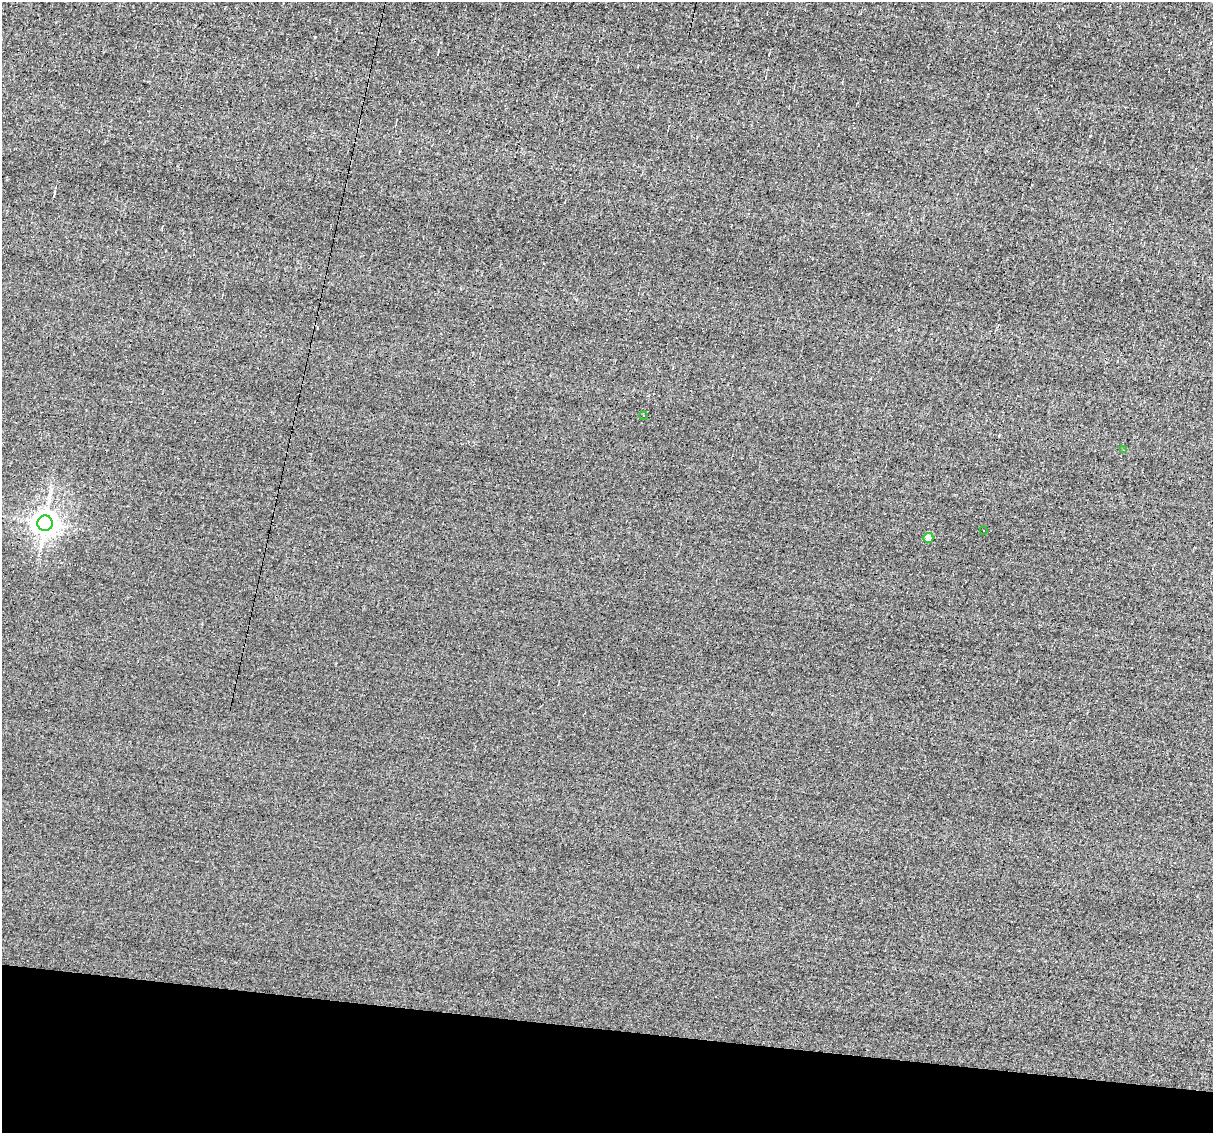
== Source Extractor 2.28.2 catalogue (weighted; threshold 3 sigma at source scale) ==
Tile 15 of 4 x 4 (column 3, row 4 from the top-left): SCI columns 2423-3633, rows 232-1362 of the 4844 x 4870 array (HDU 1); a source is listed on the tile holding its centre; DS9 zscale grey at full resolution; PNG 1215 x 1135 px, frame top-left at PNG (2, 2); each listed source drawn as its Kron ellipse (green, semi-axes under 4 px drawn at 4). Shown black and unused: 9% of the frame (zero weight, under 3 of 4 exposures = <1% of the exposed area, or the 3 px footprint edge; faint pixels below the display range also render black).
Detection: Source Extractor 2.28.2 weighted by HDU 2 'WHT'; one run over the whole footprint, this tile lists its part. Background -0.00519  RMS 0.051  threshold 0.23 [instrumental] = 3 sigma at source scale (4.5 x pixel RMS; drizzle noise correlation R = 1.50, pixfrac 1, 0.05/0.05 arcsec/px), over >= 5 px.
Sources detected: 10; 5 cosmic-ray / hot-pixel residue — neither listed nor drawn; the other 5 listed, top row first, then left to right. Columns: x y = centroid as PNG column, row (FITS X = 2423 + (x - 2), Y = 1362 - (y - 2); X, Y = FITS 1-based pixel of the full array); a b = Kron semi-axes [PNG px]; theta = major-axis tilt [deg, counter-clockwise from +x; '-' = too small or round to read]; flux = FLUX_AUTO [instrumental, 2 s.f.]
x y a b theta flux
644 415 3 3 - 8.1
1123 450 4 2 - 2.8
45 523 8 7 - 5900
983 530 3 3 - 8.7
928 538 5 5 - 85